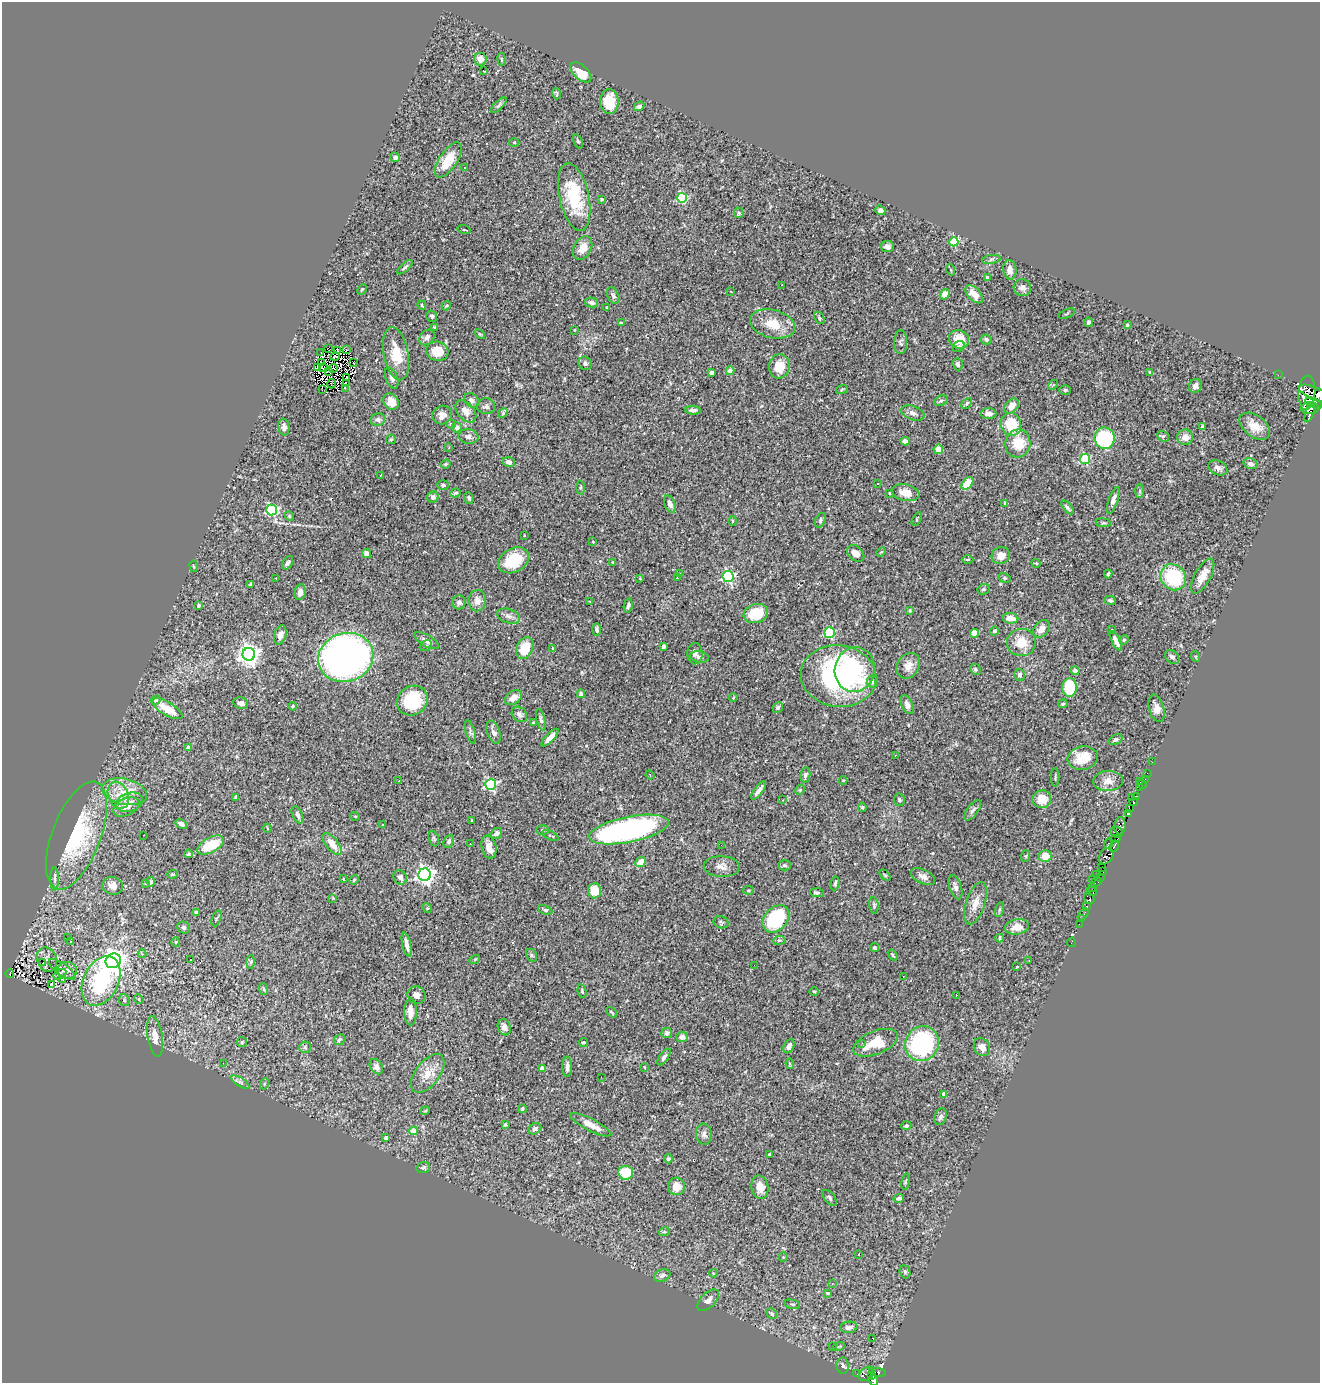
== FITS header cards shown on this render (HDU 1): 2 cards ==
NAXIS1  =                 1318
NAXIS2  =                 1381

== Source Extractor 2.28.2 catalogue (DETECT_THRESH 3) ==
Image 1318 x 1381 px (HDU 1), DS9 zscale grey, 1 PNG px = 1 image px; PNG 1322 x 1385 px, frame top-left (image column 1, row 1381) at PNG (2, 2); each listed source drawn as its Kron ellipse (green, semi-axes under 4 px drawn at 4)
Background 0.455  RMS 0.021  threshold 0.0641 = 3 sigma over >= 5 px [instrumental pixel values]
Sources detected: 436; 5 with non-positive FLUX_AUTO (blend fragments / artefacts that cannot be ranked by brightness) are neither listed nor drawn; the other 431 listed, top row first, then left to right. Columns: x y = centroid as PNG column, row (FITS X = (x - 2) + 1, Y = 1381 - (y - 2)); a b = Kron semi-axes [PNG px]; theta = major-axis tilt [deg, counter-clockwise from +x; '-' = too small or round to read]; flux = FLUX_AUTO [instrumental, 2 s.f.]
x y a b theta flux
480 59 6 6 - 13
502 59 6 3 -81 1.6
483 70 3 3 - 19
581 72 12 7 -43 27
556 94 5 3 - 2.1
609 102 12 9 -89 30
499 105 10 4 46 2.7
639 106 5 4 - 2.7
578 141 7 4 -64 2.6
514 142 5 3 - 1.3
395 157 5 4 - 4.8
448 160 20 9 56 34
464 168 3 2 - 1.4
574 197 34 15 -78 79
682 198 5 5 - 150
602 199 4 4 - 1.9
880 210 5 4 - 5.4
739 213 5 4 - 2
464 230 7 3 -13 1.5
954 242 4 4 - 69
887 246 6 5 - 5.8
583 248 12 8 61 17
991 259 9 4 9 3.7
405 267 9 4 42 2.9
951 270 6 3 -72 1.6
1010 270 10 6 -84 9.5
987 277 4 4 - 3.3
782 285 3 2 - 1.7
1022 288 9 8 - 7.3
362 289 5 3 - 1.7
731 291 3 2 - 1.3
945 294 5 4 - 15
974 294 11 6 -46 16
613 295 9 5 -65 3.8
592 303 6 4 -14 4.9
422 305 5 3 - 1.3
446 306 5 3 - 1.4
606 307 3 3 - 2.5
1067 314 9 2 21 1.4
432 316 6 5 - 3.2
819 318 6 4 -62 2.2
1088 322 4 3 - 3.9
621 323 4 3 - 2
773 324 23 14 -14 33
1127 325 3 3 - 3
434 327 3 2 - 1.3
574 330 3 2 - 0.88
480 334 6 3 -43 1.5
427 337 9 6 44 6.1
959 339 10 9 - 29
986 339 5 5 - 3.3
901 342 12 6 89 3.8
959 346 6 5 - 3.6
328 348 3 2 - 4.4
338 350 3 2 - 2
346 350 2 2 - 0.28
437 351 11 9 -12 29
321 353 2 2 - 0.95
396 354 27 12 -79 36
335 357 4 3 - 0.92
353 362 2 2 - 2.4
322 363 3 2 - 1.2
585 363 7 6 - 4.5
958 364 6 5 - 3.2
779 366 12 10 82 26
318 367 3 2 - 0.7
323 368 4 3 - 2
333 368 4 3 - 2.2
329 371 4 2 - 1.4
730 371 4 4 - 17
711 372 4 4 - 12
1150 372 4 4 - 2.1
1278 375 2 2 - 5.9
347 378 3 2 - 0.95
392 378 11 6 -69 7.6
332 384 5 2 - 1.2
347 384 3 2 - 4.7
1053 385 5 4 - 1.5
1195 386 7 6 - 6.5
345 388 3 2 - 1.5
842 389 6 3 20 1.5
322 390 4 2 - 1.5
1065 390 6 5 - 2.2
1307 393 17 8 86 4400
1316 394 18 6 -22 2300
471 400 8 6 -44 5.3
941 401 7 5 26 2.6
391 402 9 7 -51 17
967 403 6 4 46 2.6
1314 403 9 4 -23 2100
486 406 9 8 - 4.6
1012 406 8 6 48 14
1310 408 9 6 2 3600
693 410 8 4 -1 5.6
466 411 13 8 -50 11
1310 412 10 4 71 1800
503 413 5 4 - 1.5
913 413 12 7 -18 6.2
989 414 8 5 -2 7.5
442 415 10 9 - 11
378 419 7 6 - 4.7
451 424 4 4 - 2.1
1011 424 11 10 - 48
1255 426 17 10 -37 20
284 427 8 5 -83 5.8
457 427 5 5 - 4.1
1202 427 3 3 - 3.5
1163 436 6 5 - 2.5
468 437 10 7 -6 6.8
1185 437 8 7 - 12
1105 438 11 10 - 120
391 439 5 4 - 1.7
905 441 5 4 - 7.4
1018 443 14 12 75 41
449 447 3 2 - 1.4
938 449 5 4 - 16
1085 459 5 5 - 120
509 462 6 5 - 6.8
446 464 5 3 - 1.8
1251 464 7 5 -16 6.2
1218 468 10 7 -26 6.9
381 475 4 2 - 1.2
967 483 7 4 48 31
878 484 3 3 - 1.9
443 485 6 5 - 2.8
580 487 7 3 88 1.8
1140 491 7 4 89 2.4
455 493 5 3 - 2.2
890 493 3 3 - 1.2
906 493 14 8 -12 15
433 497 6 5 - 6.3
469 498 6 4 -67 3
1113 500 14 5 71 8.7
1005 503 4 4 - 1.9
670 504 9 5 -68 7.4
1067 507 8 3 -49 3.5
272 510 5 5 - 180
289 516 5 4 - 1.7
917 519 7 3 62 1.6
820 520 8 5 69 2.8
732 521 5 3 - 1.3
1103 523 8 4 -8 2.1
524 535 3 2 - 1.3
593 542 3 2 - 1.2
881 552 5 3 - 1.5
856 553 10 7 -40 11
367 554 4 4 - 8.2
1001 556 9 8 - 13
968 559 6 3 1 1.4
513 560 16 11 30 56
613 562 4 3 - 1.4
288 563 7 4 56 3.4
1036 563 5 3 - 1.1
194 566 5 3 - 1.4
679 574 3 2 - 1.6
1108 574 4 3 - 2
728 576 5 5 - 230
1203 576 19 8 62 17
1173 577 14 12 -50 110
276 578 2 2 - 0.77
640 578 4 2 - 1
677 578 3 3 - 2.3
1005 578 6 4 -27 2.4
250 584 4 3 - 2.1
983 589 6 5 - 3.1
300 592 8 5 79 7.5
1110 600 6 4 -15 3.3
477 601 10 8 87 11
459 602 7 6 - 5
590 602 3 2 - 0.97
198 605 4 3 - 2.9
628 605 7 4 77 3.1
910 610 4 3 - 2
756 613 12 9 17 43
508 616 12 7 -18 6.9
1010 618 8 5 -6 15
597 629 6 4 -89 4
1041 629 10 7 51 8.8
1111 630 3 3 - 2.8
994 631 4 4 - 3.4
830 633 5 5 - 91
974 633 4 4 - 29
280 635 10 6 74 9.2
1124 640 5 4 - 1.7
427 641 14 5 -29 7.9
1116 641 11 3 -63 7.6
1021 642 14 13 - 26
426 646 6 5 - 2
663 647 4 3 - 8.1
525 648 11 8 65 34
552 648 3 2 - 1.4
249 654 6 6 - 1100
695 654 10 7 89 6.8
346 657 28 24 18 770
699 657 9 5 -10 4.6
1172 657 8 6 -41 4.7
1196 657 5 3 - 1.5
908 666 14 10 56 13
975 669 5 5 - 2.7
855 670 22 20 77 61
1075 671 4 4 - 4.8
1020 675 6 5 - 3.9
839 676 38 31 -7 280
872 682 6 5 - 2.9
1069 687 9 7 -89 68
581 694 4 4 - 4.4
733 697 4 3 - 1.6
513 698 9 6 35 11
156 700 5 4 - 2.5
412 701 16 14 37 71
241 703 7 5 -12 5.9
907 704 10 5 -66 6.6
1063 704 5 4 - 2.2
293 706 4 3 - 2
778 707 5 5 - 2.8
1157 708 14 7 -75 11
167 709 17 6 -31 30
519 714 9 6 -46 4.8
541 720 11 4 -76 3.4
534 723 4 4 - 1.6
470 732 12 4 -74 3.6
493 732 12 6 -71 7.4
550 738 11 4 47 12
1115 740 7 4 26 3
188 748 4 4 - 15
895 755 3 3 - 2.1
1083 758 15 11 11 33
1152 762 2 2 - 6.8
1147 773 2 2 - 8.7
650 775 4 4 - 1.9
805 775 8 5 81 4.5
1055 777 9 2 90 1.5
1145 779 2 2 - 6.8
843 780 4 3 - 1
399 781 3 2 - 1.6
1108 781 15 10 5 14
1139 781 3 2 - 75
491 784 5 5 - 180
1142 785 4 3 - 19
1139 788 3 3 - 30
759 790 11 3 53 5.4
800 790 5 4 - 1.8
124 792 23 13 -12 31
118 795 14 10 -67 17
1136 796 4 3 - 29
235 797 3 3 - 1.6
1131 797 2 2 - 7.3
1042 799 9 8 - 24
783 800 3 3 - 1.3
899 800 6 5 - 2.1
129 802 14 9 18 14
1134 802 4 3 - 230
126 807 14 8 26 11
862 807 5 4 - 1.8
1129 808 3 2 - 200
973 810 12 5 54 4.3
1128 813 4 3 - 320
297 815 9 5 -66 4.7
355 816 5 3 - 1.2
472 820 3 2 - 1.1
181 824 6 4 -33 4.7
383 825 3 2 - 1.3
1120 826 9 5 85 260
267 828 4 3 - 1.1
629 829 41 13 11 420
542 830 6 5 - 2.2
1116 832 6 5 - 540
496 833 6 5 - 5.5
76 835 57 24 69 140
144 835 2 2 - 0.61
550 835 9 4 -24 2.4
434 839 8 5 -72 2.4
1115 839 5 3 - 330
449 841 7 5 64 3.2
1108 843 5 3 - 260
332 844 13 6 -52 20
470 844 3 2 - 1.2
211 845 15 7 28 47
721 845 2 2 - 1.9
1114 846 6 3 62 170
489 847 12 7 -77 14
188 854 4 4 - 2.5
1026 856 6 4 71 1.6
1045 856 6 6 - 18
1106 856 9 6 59 610
641 862 6 4 40 19
784 865 6 5 - 2.8
722 867 18 10 -3 11
1102 867 3 2 - 76
1103 871 4 3 - 420
172 874 5 3 - 1.9
1096 874 3 3 - 120
425 875 6 6 - 720
885 875 6 4 -44 1.8
400 877 7 6 - 5.4
923 877 13 7 -26 8.7
1100 878 4 3 - 24
55 879 11 3 -90 3.3
343 879 3 2 - 1.4
1093 879 3 2 - 5.2
354 880 5 4 - 1.7
151 882 5 4 - 2.1
1096 882 6 3 28 36
145 883 4 2 - 1
835 883 7 4 82 3.4
113 886 10 9 - 8.2
955 887 12 6 -73 6
1092 887 4 2 - 14
595 890 8 6 85 32
748 890 6 4 -6 1.6
1092 891 5 3 - 41
817 893 7 4 -3 2.7
333 898 3 3 - 1
1089 898 6 5 - 420
975 903 22 9 72 18
874 905 8 4 -84 3.2
1087 906 3 3 - 88
427 908 5 4 - 1.5
999 909 8 3 71 2.2
545 910 7 4 -25 3.6
197 912 4 4 - 2.9
1083 914 7 3 51 36
216 918 8 3 69 1.8
776 919 15 11 46 120
1081 919 2 2 - 3.9
721 922 7 6 - 2.9
1079 924 2 2 - 8.3
184 927 6 5 - 4.5
1017 927 12 7 10 16
68 937 3 2 - 0.94
1000 938 4 3 - 2.1
779 940 6 4 7 2.1
70 941 3 2 - 1.3
176 942 4 4 - 1.6
1071 942 4 2 - 6.4
407 944 12 4 -76 8.9
875 948 4 4 - 2.1
142 954 4 4 - 1.7
532 955 7 5 -61 2.5
893 955 6 3 -53 1.9
475 959 5 3 - 1.5
47 960 12 9 -66 7.8
191 960 3 3 - 11
1029 960 3 2 - 0.88
113 961 8 7 - 1400
251 962 7 4 88 2.2
43 963 3 2 - 13
754 965 2 2 - 1.5
1017 967 3 2 - 0.85
62 970 16 6 -35 6.2
67 970 10 8 -10 7.3
10 973 4 3 - 25
60 974 7 4 32 0.91
903 976 2 2 - 0.78
62 979 3 2 - 0.91
101 981 26 17 64 180
52 985 4 2 - 1.3
264 989 6 3 -68 1.7
582 991 7 4 -77 2.3
814 992 4 3 - 1.4
417 995 9 8 - 7.2
956 995 3 2 - 4.2
139 999 5 4 - 1.5
124 1000 6 5 - 3.3
410 1012 13 6 90 16
611 1012 6 2 -40 1.4
504 1027 8 6 -70 8.3
667 1033 5 5 - 4
155 1036 20 7 -81 13
682 1037 6 5 - 7.4
339 1040 6 5 - 2.9
242 1042 5 5 - 1.9
583 1042 4 4 - 2.2
862 1043 3 2 - 1.7
875 1043 23 11 21 41
922 1044 18 16 58 200
789 1046 7 5 63 6.5
305 1047 6 5 - 3.1
982 1047 9 7 -57 10
664 1057 10 4 55 5.2
223 1063 2 2 - 1.8
790 1064 5 3 - 2.2
376 1067 8 6 -57 5.7
567 1067 10 5 -90 6.4
644 1067 3 2 - 0.98
542 1068 4 4 - 16
428 1073 22 12 52 24
601 1077 2 2 - 1.8
240 1082 10 4 -33 4
264 1084 5 3 - 1.6
944 1094 4 4 - 6.3
522 1109 4 3 - 2.4
425 1111 4 3 - 1.3
940 1117 8 6 69 4.9
505 1125 3 2 - 1.5
591 1125 22 6 -27 20
906 1126 5 4 - 2.6
535 1129 7 5 34 4.5
413 1131 4 4 - 28
704 1134 10 8 -83 6
386 1138 4 3 - 4.4
769 1154 4 2 - 1.9
668 1159 4 4 - 2.9
423 1168 7 5 16 3.3
626 1173 7 7 - 44
906 1182 8 4 81 2
676 1186 9 8 - 17
760 1187 11 8 -80 15
830 1198 9 5 -51 3.9
899 1198 5 3 - 3.2
664 1232 5 3 - 1.6
859 1254 2 2 - 0.9
783 1257 4 4 - 1.4
905 1272 7 5 -72 2.8
713 1273 4 3 - 1.2
662 1275 8 6 22 4.5
832 1283 3 3 - 1.5
828 1293 3 3 - 1.7
708 1300 13 7 45 7.6
792 1304 8 4 -13 2.4
772 1314 6 5 - 2.6
849 1327 8 6 5 7.4
873 1338 3 3 - 26
839 1346 6 3 20 1.5
832 1347 2 2 - 1.3
843 1366 8 6 -85 4.6
877 1372 8 4 -8 120
857 1374 2 2 - 4.6
867 1374 8 6 40 250
871 1375 3 3 - 210
874 1380 6 4 -70 520
At the frame edge (FLAGS 8, measured only in part): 2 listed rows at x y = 1316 394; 874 1380
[5 non-positive-flux detections neither listed nor drawn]